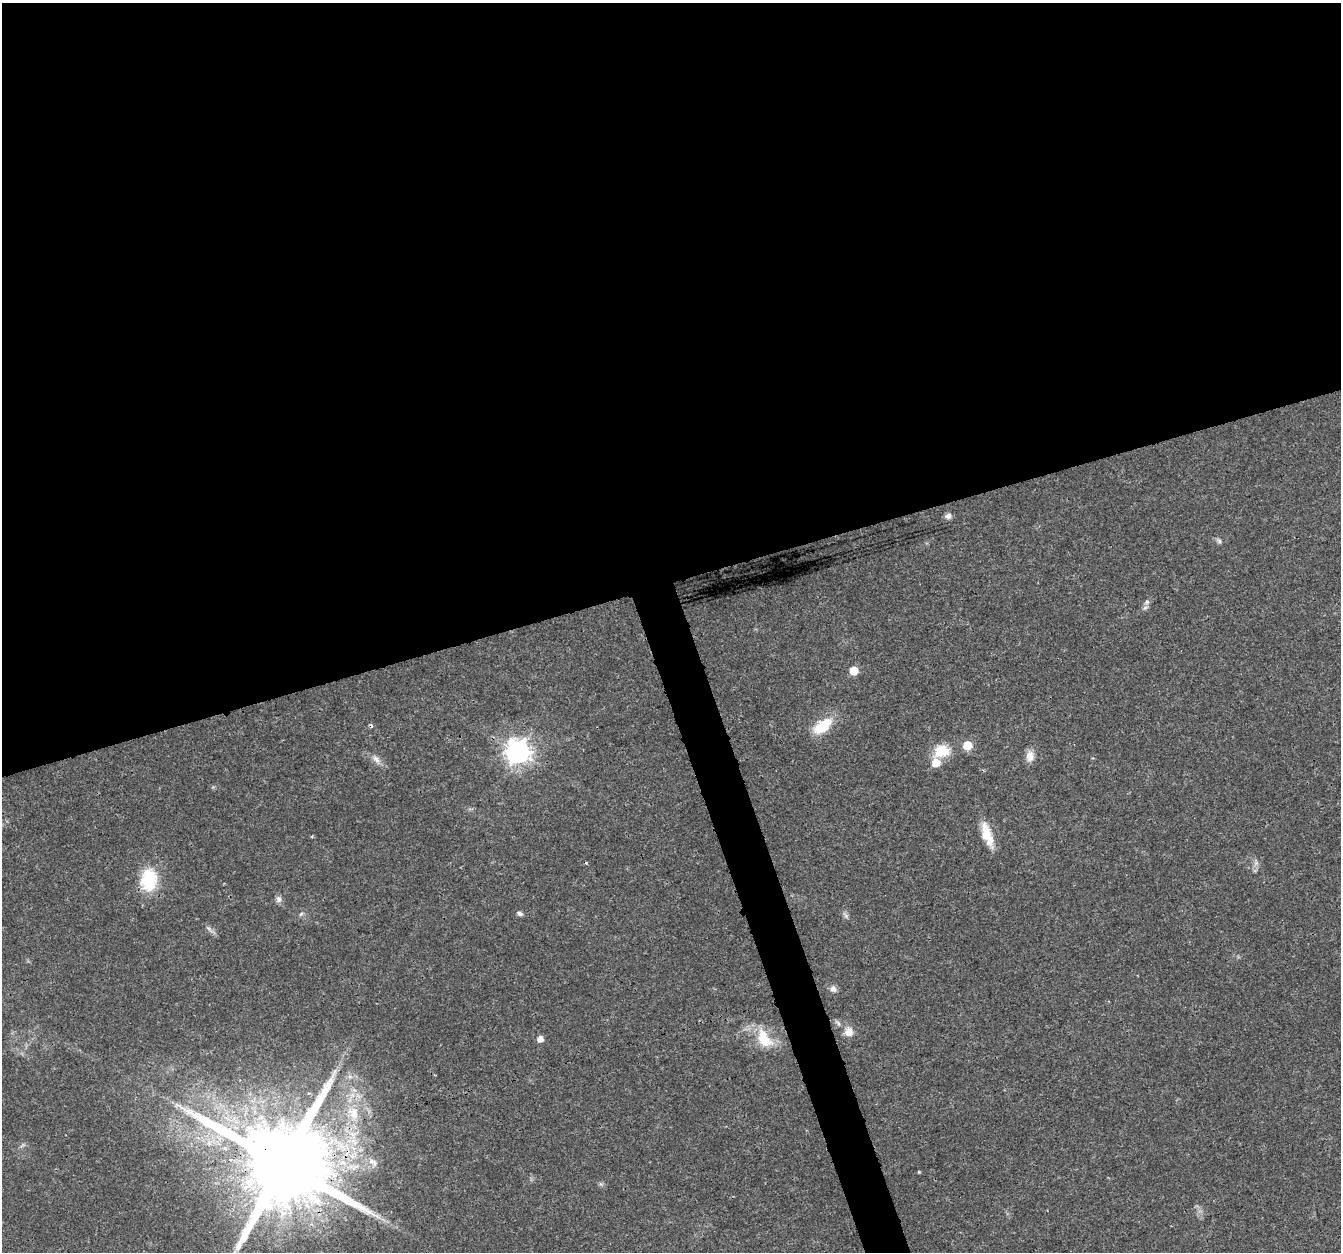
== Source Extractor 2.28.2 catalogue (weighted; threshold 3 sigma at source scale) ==
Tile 2 of 4 x 4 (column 2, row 1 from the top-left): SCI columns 1345-2683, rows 3868-5117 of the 5363 x 5184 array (HDU 1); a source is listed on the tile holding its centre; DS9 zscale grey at full resolution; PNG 1343 x 1254 px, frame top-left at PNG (2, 3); no overlay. Shown black and unused: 48% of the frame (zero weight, under 3 of 4 exposures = <1% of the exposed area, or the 3 px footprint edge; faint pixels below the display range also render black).
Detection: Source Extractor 2.28.2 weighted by HDU 2 'WHT'; one run over the whole footprint, this tile lists its part. Background 0.0269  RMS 0.002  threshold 0.0089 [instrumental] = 3 sigma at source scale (4.5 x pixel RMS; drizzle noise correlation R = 1.50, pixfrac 1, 0.0396/0.0396 arcsec/px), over >= 5 px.
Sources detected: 34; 1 inside a brighter object's white glare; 2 cosmic-ray / hot-pixel residue — not listed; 1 inside a brighter listed object's ellipse — not listed separately; the other 30 listed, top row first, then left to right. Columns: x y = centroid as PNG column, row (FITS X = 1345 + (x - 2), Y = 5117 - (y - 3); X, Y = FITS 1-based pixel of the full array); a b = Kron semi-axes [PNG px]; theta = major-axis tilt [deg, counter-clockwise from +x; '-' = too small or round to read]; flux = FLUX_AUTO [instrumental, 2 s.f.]
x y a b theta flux
948 516 8 7 - 0.77
1219 541 7 5 -61 0.47
1147 602 8 7 - 0.71
854 670 6 5 - 5.1
822 726 26 13 38 6
967 745 6 5 - 6.1
941 751 22 16 16 4.8
517 752 9 9 - 170
1030 756 15 10 86 1.6
376 759 14 7 -53 1.2
987 835 32 11 -71 4.3
150 878 27 24 13 8.4
279 899 8 7 - 0.8
301 914 6 4 19 0.31
520 914 8 6 -16 0.56
846 915 11 5 -50 0.58
209 929 13 4 -43 0.69
833 989 9 7 -71 0.99
838 1023 11 5 -54 0.59
849 1032 12 10 -88 1.9
540 1039 6 5 - 1.4
764 1039 30 17 -58 6
350 1077 7 4 -19 0.51
309 1093 3 3 - 0.46
353 1113 21 15 -63 5.1
22 1145 9 3 45 0.36
373 1162 15 8 -40 1.5
283 1164 26 21 0 4400
919 1172 4 3 - 0.17
601 1184 7 4 -70 0.34
Overlapping masked pixels (flux is a lower limit): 1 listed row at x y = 283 1164